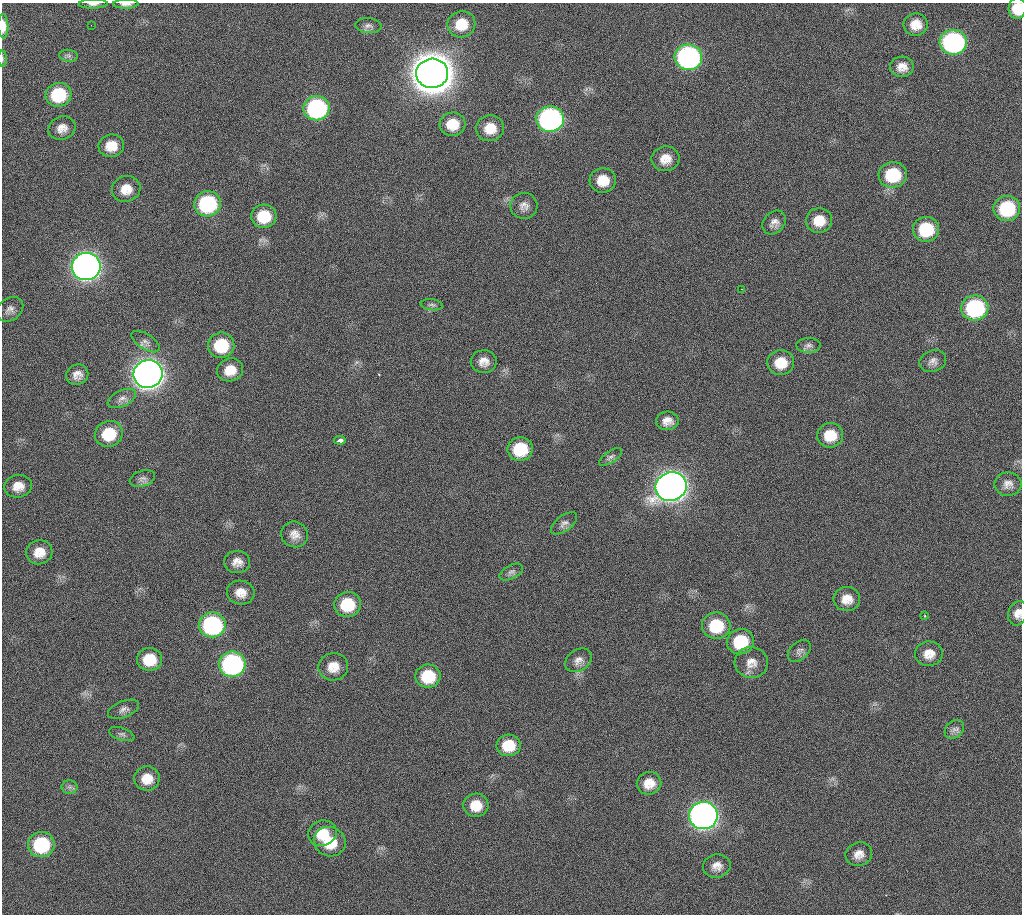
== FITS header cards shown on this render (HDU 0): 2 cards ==
NAXIS1  =                 1020 / length of data axis 1
NAXIS2  =                 912  / length of data axis 2

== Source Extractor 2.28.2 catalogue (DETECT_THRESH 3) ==
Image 1020 x 912 px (HDU 0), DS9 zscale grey, 1 PNG px = 1 image px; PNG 1024 x 916 px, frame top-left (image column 1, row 912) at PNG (2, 3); each listed source drawn as its Kron ellipse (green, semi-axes under 4 px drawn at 4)
Background 270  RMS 17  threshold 51.2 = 3 sigma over >= 5 px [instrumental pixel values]
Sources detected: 92; all 92 listed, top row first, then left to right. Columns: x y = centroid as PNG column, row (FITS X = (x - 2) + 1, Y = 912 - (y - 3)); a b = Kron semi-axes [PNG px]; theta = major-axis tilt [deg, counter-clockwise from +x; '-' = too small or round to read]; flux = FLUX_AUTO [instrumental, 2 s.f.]
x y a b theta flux
93 4 14 4 1 4.3e+03
126 4 13 4 0 4.5e+03
1017 8 10 8 86 2.6e+04
461 24 14 13 - 2.5e+04
916 24 12 11 - 1.6e+04
91 25 2 2 - 5.4e+03
3 26 12 5 -88 1.2e+04
368 26 13 7 -5 5.2e+03
953 42 14 12 -3 2.5e+05
69 56 9 6 -6 3.6e+03
688 57 14 13 - 3.6e+05
2 58 8 4 -89 1.6e+03
902 67 12 10 1 1.1e+04
432 73 16 15 - 4.7e+06
58 95 13 12 - 6.0e+04
317 108 13 12 - 2.0e+05
550 119 14 13 - 3.6e+05
452 124 13 11 5 2.4e+04
62 128 14 11 19 1.0e+04
490 128 14 13 - 2.0e+04
111 146 13 11 9 1.9e+04
665 159 14 12 9 1.5e+04
893 175 14 13 - 5.9e+04
603 180 13 12 - 2.1e+04
126 189 14 13 - 1.7e+04
207 204 13 12 - 1.3e+05
524 206 13 13 - 8.6e+03
1007 208 13 12 - 7.9e+04
264 216 12 11 - 3.7e+04
819 220 13 12 - 2.1e+04
774 223 13 10 48 7.7e+03
926 229 13 12 - 5.6e+04
86 267 14 13 - 1.1e+06
741 289 3 2 - 1.1e+03
432 305 11 5 -7 3.4e+03
975 308 13 12 - 1.4e+05
10 309 14 11 36 7.5e+03
145 341 16 7 -33 5.9e+03
221 345 13 12 - 5.1e+04
808 345 12 7 2 5.1e+03
933 361 13 10 20 7.3e+03
484 362 13 11 1 1.1e+04
781 363 13 12 - 2.4e+04
230 370 13 11 21 1.9e+04
148 374 14 14 - 1.6e+06
77 375 11 10 - 8.9e+03
122 398 15 8 25 7.0e+03
667 421 11 9 3 9.9e+03
109 434 14 13 - 4.0e+04
830 435 13 12 - 2.7e+04
340 440 6 3 -8 5.5e+03
520 449 12 12 - 4.9e+04
610 457 13 5 35 4.2e+03
142 479 13 8 17 4.8e+03
1008 484 13 12 - 9.0e+03
18 486 14 11 8 1.4e+04
671 486 15 14 - 1.5e+06
564 523 15 8 36 6.0e+03
295 534 14 12 -25 1.1e+04
39 552 13 12 - 1.7e+04
237 562 13 11 -2 1.0e+04
511 572 13 7 27 4.6e+03
241 592 14 12 -11 1.4e+04
847 599 13 12 - 1.5e+04
347 604 13 12 - 4.5e+04
1018 613 12 9 70 1.0e+04
925 616 4 3 - 8.0e+02
212 625 13 12 - 1.8e+05
716 626 14 13 - 4.6e+04
740 642 14 12 14 5.4e+04
799 651 13 8 42 5.6e+03
929 654 14 12 2 1.4e+04
149 659 12 11 - 3.1e+04
578 660 14 10 34 8.3e+03
751 663 17 15 -2 1.4e+04
232 664 13 12 - 2.6e+05
333 667 15 13 10 1.7e+04
428 676 12 11 - 4.4e+04
124 709 16 8 21 6.2e+03
954 729 11 8 41 5.5e+03
122 734 13 6 -18 4.1e+03
508 745 12 11 - 2.7e+04
147 778 13 12 - 1.8e+04
649 783 12 11 - 1.6e+04
70 787 8 6 0 4.0e+03
476 805 12 11 - 2.2e+04
703 815 14 13 - 9.0e+05
322 833 14 12 18 2.6e+04
330 842 16 14 -23 3.4e+04
41 844 13 12 - 8.9e+04
859 854 13 11 18 1.1e+04
717 866 14 11 11 1.1e+04
At the frame edge (FLAGS 8, measured only in part): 6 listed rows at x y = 93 4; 126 4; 1017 8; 3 26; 2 58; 1018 613